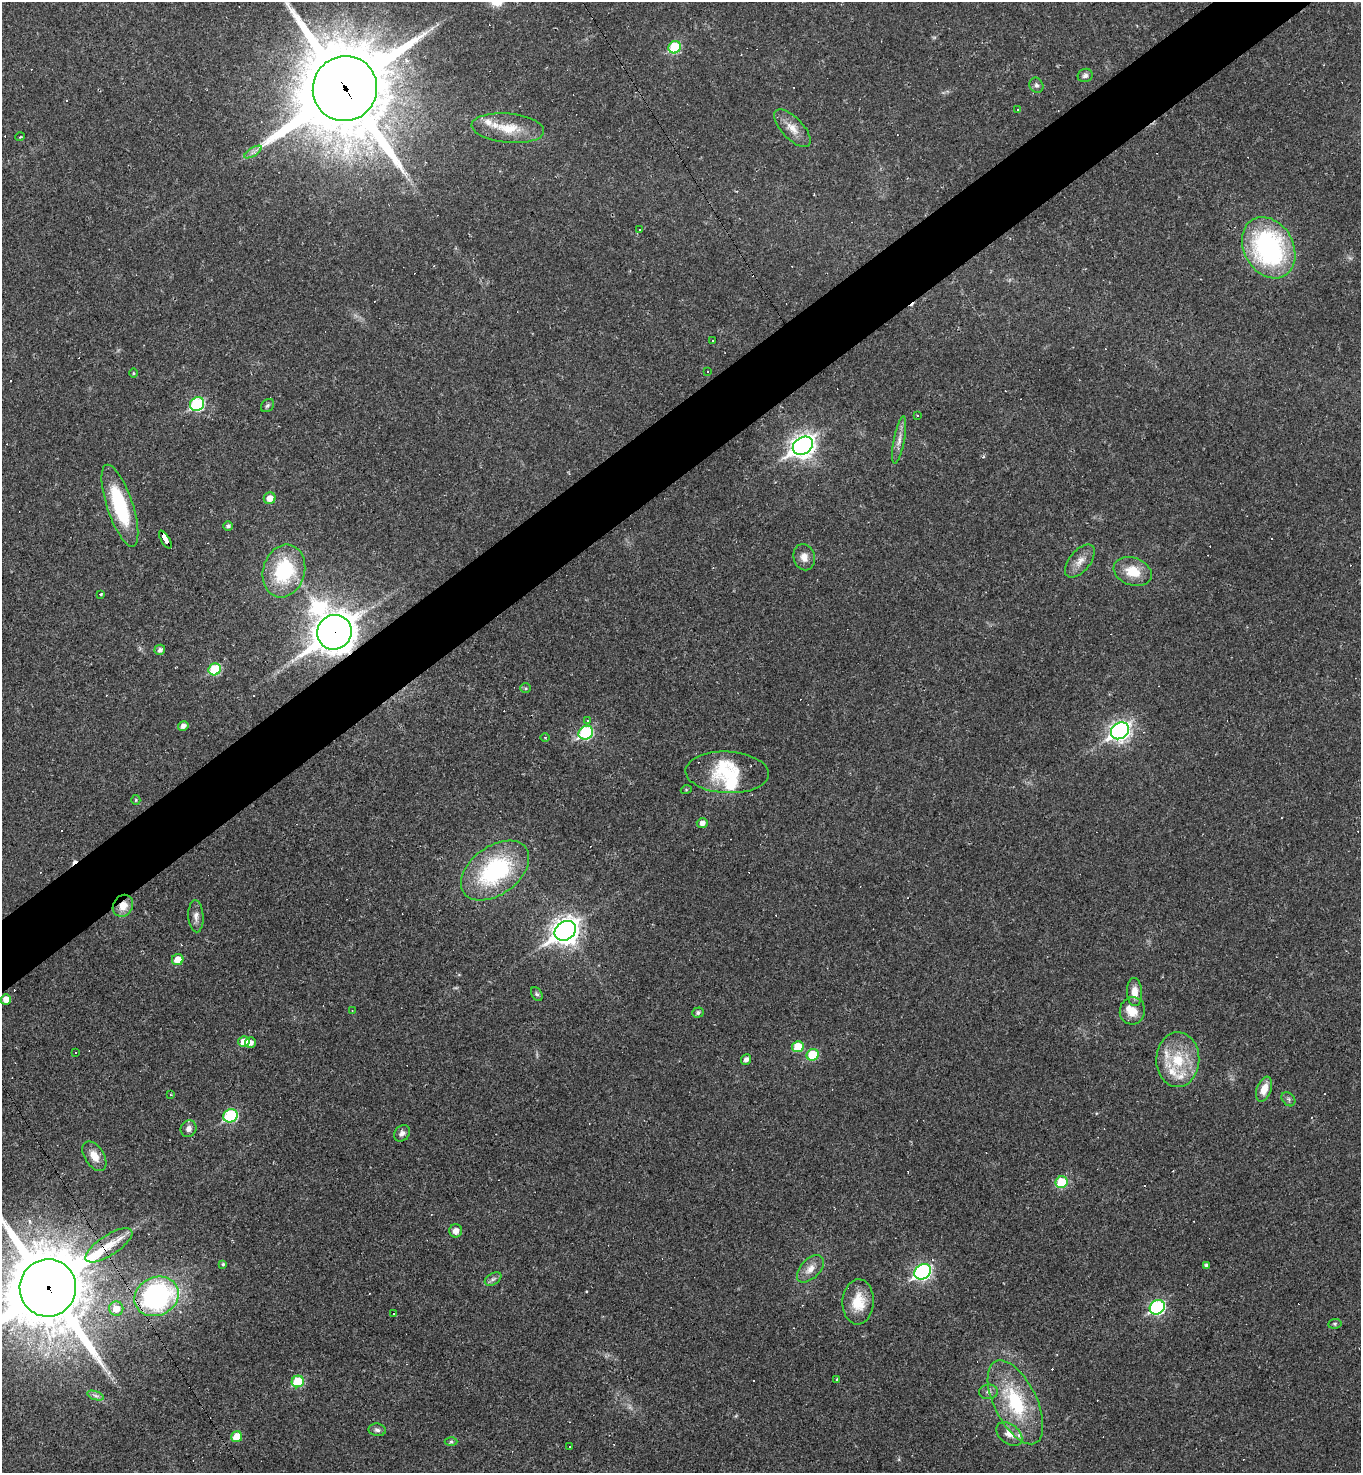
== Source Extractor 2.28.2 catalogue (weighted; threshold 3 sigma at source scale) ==
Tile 10 of 4 x 4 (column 2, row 3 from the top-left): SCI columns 1651-3009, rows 1473-2943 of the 5881 x 5886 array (HDU 1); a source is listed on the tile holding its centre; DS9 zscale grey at full resolution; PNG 1363 x 1475 px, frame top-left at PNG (2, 2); each listed source drawn as its Kron ellipse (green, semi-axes under 4 px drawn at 4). Shown black and unused: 5% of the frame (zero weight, under 2 of 3 exposures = <1% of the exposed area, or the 3 px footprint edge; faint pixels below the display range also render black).
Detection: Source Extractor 2.28.2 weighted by HDU 2 'WHT'; one run over the whole footprint, this tile lists its part. Background 0.0191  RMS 0.004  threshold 0.0182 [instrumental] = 3 sigma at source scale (4.5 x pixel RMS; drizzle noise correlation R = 1.50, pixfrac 1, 0.05/0.05 arcsec/px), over >= 5 px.
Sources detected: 144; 45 cosmic-ray / hot-pixel residue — neither listed nor drawn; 8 inside a brighter listed object's ellipse — not listed separately; the other 91 listed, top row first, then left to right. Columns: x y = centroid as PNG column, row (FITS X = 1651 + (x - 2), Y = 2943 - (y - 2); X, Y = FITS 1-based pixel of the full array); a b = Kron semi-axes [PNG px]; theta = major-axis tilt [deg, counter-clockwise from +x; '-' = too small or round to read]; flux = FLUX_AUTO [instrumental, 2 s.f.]
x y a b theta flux
675 47 6 6 - 25
1085 75 7 6 - 1.3
1036 85 8 6 -60 1.1
345 89 33 32 - 6000
1018 109 3 3 - 0.56
508 128 36 14 -5 12
792 128 24 10 -47 5.2
20 137 5 3 - 0.35
253 152 10 4 32 1.3
639 230 3 2 - 0.6
1269 248 32 24 -61 74
713 341 3 2 - 0.42
708 372 3 2 - 0.47
133 373 5 3 - 0.35
197 404 7 6 - 44
267 406 7 5 45 0.84
918 416 3 2 - 0.36
899 440 24 5 79 3
803 446 11 8 35 270
270 498 6 6 - 3.5
120 506 43 13 -71 30
228 526 5 4 - 1.1
165 540 10 4 -58 58
804 557 13 10 -76 3.4
1080 561 19 10 50 4
284 571 27 21 74 30
1133 572 19 13 -19 9.2
100 594 3 3 - 4.6
334 632 17 17 - 1000
160 650 5 5 - 1.6
215 669 6 5 - 20
526 688 5 5 - 0.57
587 720 4 4 - 0.74
183 726 5 4 - 1.7
1120 731 10 8 35 160
586 733 7 6 - 40
545 737 4 3 - 0.34
727 772 42 21 -3 19
686 790 5 3 - 0.38
136 800 5 4 - 0.48
702 823 5 5 - 2.1
495 871 38 24 36 49
123 906 11 9 57 5
196 916 16 7 -86 2.4
565 931 11 9 36 380
178 960 6 5 - 5.3
1135 992 14 7 -87 4.3
537 994 7 5 -59 0.86
6 999 5 5 - 3.4
352 1010 3 2 - 0.22
1132 1011 14 12 77 5.6
698 1013 5 5 - 1
244 1042 5 5 - 6.2
251 1043 5 5 - 2
798 1047 6 5 - 9.4
75 1052 2 2 - 0.31
813 1055 6 5 - 15
746 1059 5 5 - 1.6
1178 1060 27 21 89 17
1264 1089 13 7 70 5.1
170 1095 3 2 - 0.63
1288 1099 8 6 -49 0.93
231 1116 7 6 - 36
189 1129 8 7 - 2
402 1133 9 7 47 1.8
94 1156 16 9 -57 4.6
1062 1182 6 5 - 16
456 1231 6 6 - 2.9
109 1245 27 10 33 8
223 1264 4 3 - 0.56
1206 1265 4 4 - 1.1
810 1269 16 9 46 3.8
923 1272 9 7 34 84
493 1279 9 5 31 1.3
48 1288 29 28 - 4400
157 1296 23 19 26 86
858 1302 22 15 87 9.8
1157 1307 8 7 - 55
116 1309 7 7 - 4.9
393 1314 3 3 - 1.5
1335 1324 7 5 7 0.67
837 1379 4 4 - 0.4
298 1381 6 5 - 17
988 1392 9 7 6 1.6
96 1396 9 4 -19 1
1015 1402 46 21 -64 31
377 1430 8 6 -10 1.2
1009 1434 15 9 -38 3.7
237 1437 6 5 - 7.7
451 1442 6 4 0 0.68
570 1447 3 3 - 0.51
Overlapping masked pixels (flux is a lower limit): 7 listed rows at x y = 345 89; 165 540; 334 632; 123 906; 109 1245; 48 1288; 157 1296
Isophote crosses this tile's border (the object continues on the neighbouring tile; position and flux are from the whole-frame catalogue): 2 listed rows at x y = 345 89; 48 1288